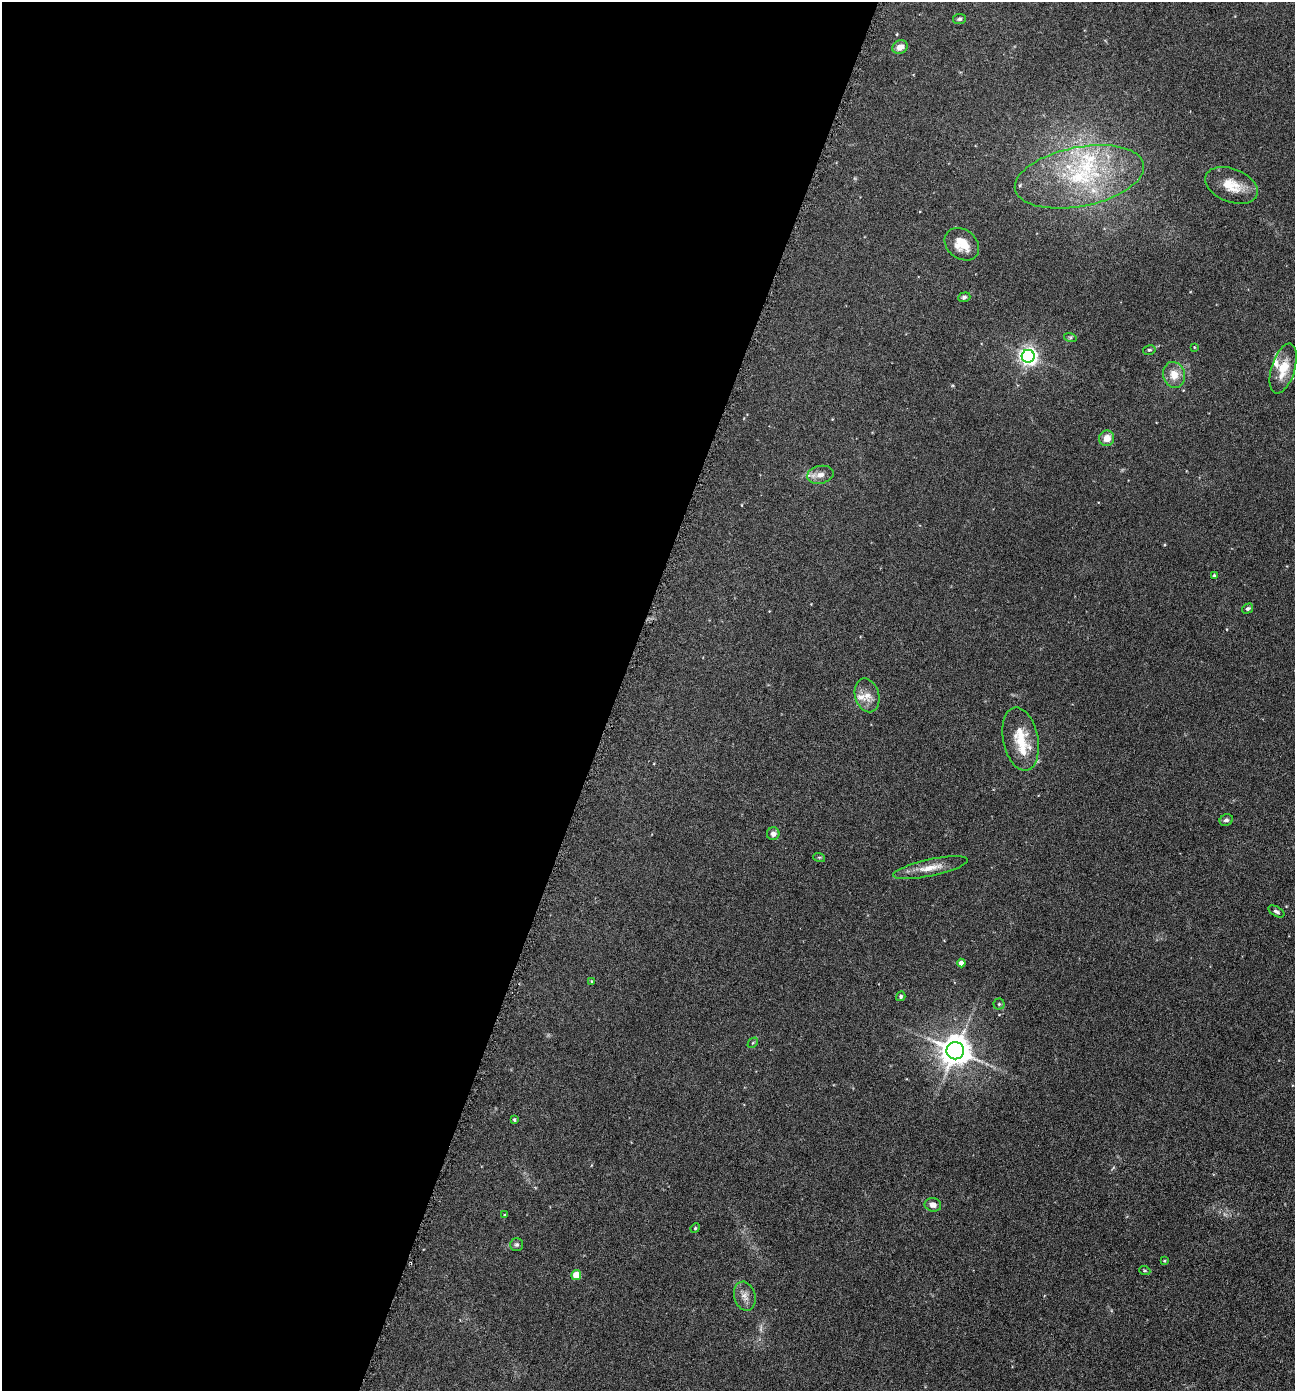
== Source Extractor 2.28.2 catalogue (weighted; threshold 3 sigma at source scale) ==
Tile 5 of 4 x 4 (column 1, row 2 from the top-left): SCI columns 280-1572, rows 2786-4174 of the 5592 x 5569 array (HDU 1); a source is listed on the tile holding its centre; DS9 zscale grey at full resolution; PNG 1297 x 1393 px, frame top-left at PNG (2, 2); each listed source drawn as its Kron ellipse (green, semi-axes under 4 px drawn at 4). Shown black and unused: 48% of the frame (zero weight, under 3 of 6 exposures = <1% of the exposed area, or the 3 px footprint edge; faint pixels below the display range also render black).
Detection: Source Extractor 2.28.2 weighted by HDU 2 'WHT'; one run over the whole footprint, this tile lists its part. Background 0.117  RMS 0.0071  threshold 0.0289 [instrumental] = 3 sigma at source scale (4.09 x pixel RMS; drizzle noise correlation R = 1.36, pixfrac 0.8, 0.05/0.05 arcsec/px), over >= 5 px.
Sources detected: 48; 1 too faint to see at this stretch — neither listed nor drawn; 9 inside a brighter listed object's ellipse — not listed separately; the other 38 listed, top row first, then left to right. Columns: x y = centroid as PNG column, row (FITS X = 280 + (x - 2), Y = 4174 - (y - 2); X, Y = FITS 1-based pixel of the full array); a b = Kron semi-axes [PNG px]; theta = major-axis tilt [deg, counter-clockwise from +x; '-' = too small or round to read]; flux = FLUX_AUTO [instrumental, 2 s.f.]
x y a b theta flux
959 19 6 5 - 1.4
900 47 8 6 22 5.3
1079 177 66 29 11 74
1231 185 27 16 -22 14
962 244 19 14 -38 12
964 297 6 4 19 1.5
1070 337 6 4 -18 1
1194 347 4 3 - 0.56
1149 350 6 5 - 0.97
1028 356 6 6 - 280
1283 369 26 11 73 14
1174 375 13 11 -75 7.9
1107 438 8 7 - 6.5
820 475 13 9 11 4.6
1214 576 4 3 - 1.6
1248 609 6 4 31 1.4
867 695 17 12 -74 6.9
1021 739 32 17 -79 20
1226 820 7 5 29 1.7
773 834 6 6 - 2.8
819 857 6 4 -17 0.76
930 868 38 8 12 9.6
1276 911 9 5 -29 1.7
961 963 4 4 - 4.3
592 981 4 3 - 0.56
901 996 5 4 - 1
999 1004 5 5 - 0.95
753 1043 6 3 45 0.64
955 1051 9 8 - 1100
514 1120 4 4 - 0.92
933 1205 8 6 -12 3.4
505 1215 4 3 - 0.67
695 1228 5 4 - 0.69
517 1245 6 6 - 1.4
1164 1261 3 3 - 0.59
1145 1271 6 3 -19 0.73
576 1275 5 4 - 14
745 1296 15 10 -74 4.9